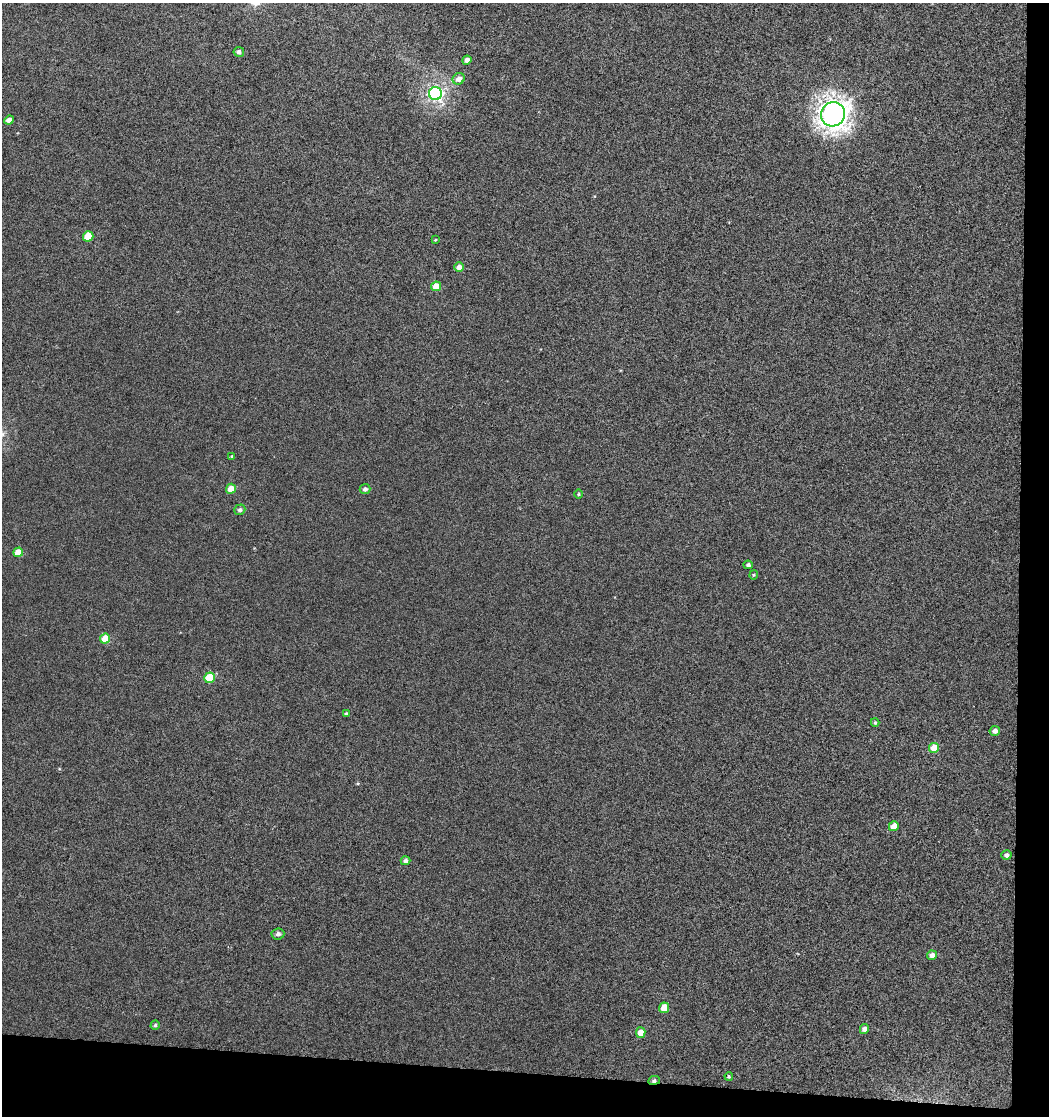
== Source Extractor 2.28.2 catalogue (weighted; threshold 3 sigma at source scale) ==
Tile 4 of 2 x 2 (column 2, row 2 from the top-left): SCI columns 2286-3332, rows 1034-2147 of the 4824 x 4583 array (HDU 1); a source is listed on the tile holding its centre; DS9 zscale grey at full resolution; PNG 1051 x 1118 px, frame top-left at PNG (2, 3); each listed source drawn as its Kron ellipse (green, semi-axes under 4 px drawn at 4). Shown black and unused: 7% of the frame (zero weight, under 3 of 6 exposures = <1% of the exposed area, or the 3 px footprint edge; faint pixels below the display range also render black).
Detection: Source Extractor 2.28.2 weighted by HDU 2 'WHT'; one run over the whole footprint, this tile lists its part. Background 0.0025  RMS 0.0028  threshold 0.0114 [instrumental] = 3 sigma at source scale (4.09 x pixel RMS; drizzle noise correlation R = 1.36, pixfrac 0.8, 0.0396/0.0396 arcsec/px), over >= 5 px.
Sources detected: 35; all 35 listed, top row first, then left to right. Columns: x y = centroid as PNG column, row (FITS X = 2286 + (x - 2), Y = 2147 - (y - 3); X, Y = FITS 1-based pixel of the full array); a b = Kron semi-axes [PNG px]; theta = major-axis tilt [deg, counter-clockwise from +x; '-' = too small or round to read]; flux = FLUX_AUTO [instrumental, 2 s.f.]
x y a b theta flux
239 52 5 5 - 0.89
467 60 4 4 - 1.5
459 79 6 5 - 2.1
435 94 6 6 - 52
833 114 12 12 - 200
9 120 5 4 - 2
88 236 5 5 - 7.1
435 240 3 3 - 0.18
459 267 5 4 - 2
436 286 5 4 - 3.9
232 456 4 3 - 0.23
231 489 5 5 - 3.6
365 489 5 5 - 0.79
579 494 5 3 - 0.29
240 510 5 5 - 0.78
18 552 5 4 - 4.4
748 565 5 4 - 0.64
754 575 4 3 - 0.26
105 639 5 5 - 6.1
209 678 5 5 - 8.4
346 714 4 3 - 0.36
875 722 4 4 - 0.33
995 731 5 4 - 1.5
934 748 5 5 - 4.9
894 826 5 4 - 3.3
1006 855 5 5 - 0.98
405 861 5 4 - 0.8
278 934 6 5 - 1
932 955 5 4 - 1.7
664 1008 5 4 - 3.8
155 1025 5 4 - 0.41
864 1029 5 4 - 1.2
641 1033 5 4 - 3
729 1076 4 3 - 0.34
654 1080 6 4 9 0.61
Overlapping masked pixels (flux is a lower limit): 1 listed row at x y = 654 1080